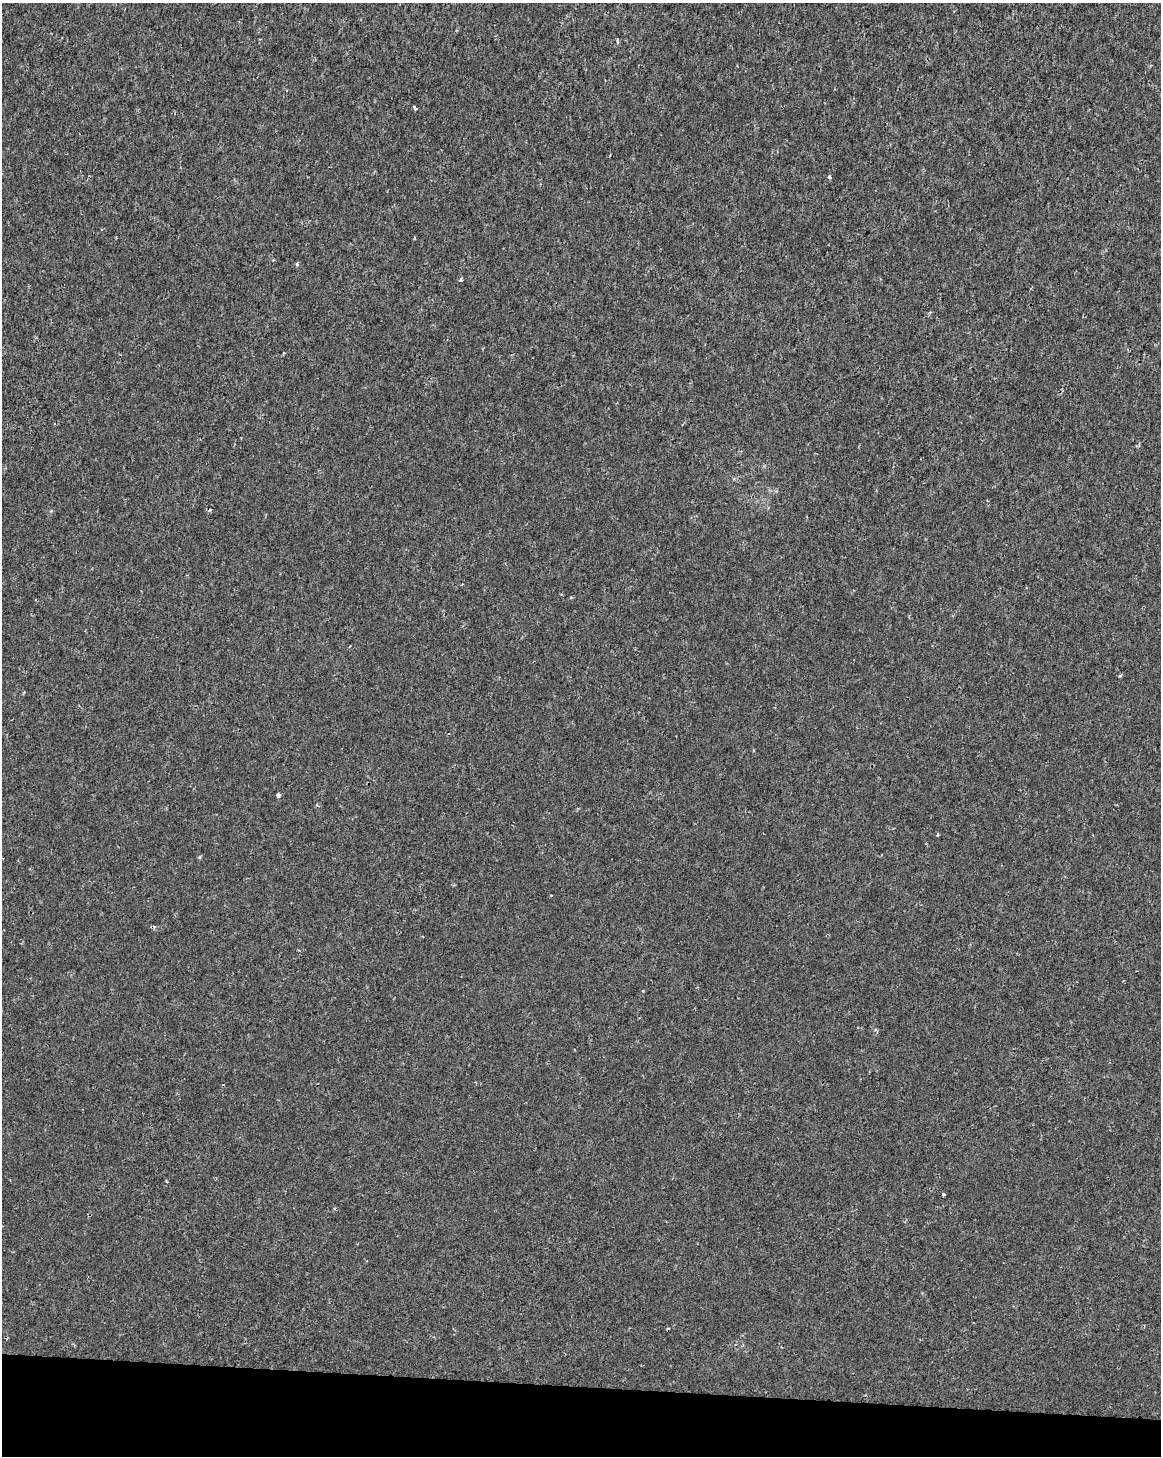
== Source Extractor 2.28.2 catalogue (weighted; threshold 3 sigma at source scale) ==
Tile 11 of 4 x 3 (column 3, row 3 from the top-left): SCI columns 2327-3485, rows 284-1737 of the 4645 x 4872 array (HDU 1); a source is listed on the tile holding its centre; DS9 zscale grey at full resolution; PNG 1163 x 1458 px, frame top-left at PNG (2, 3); no overlay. Shown black and unused: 5% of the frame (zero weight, under 2 of 3 exposures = <1% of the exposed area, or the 3 px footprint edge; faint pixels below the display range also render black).
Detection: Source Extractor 2.28.2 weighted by HDU 2 'WHT'; one run over the whole footprint, this tile lists its part. Background 1.15e-04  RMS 0.002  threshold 0.00912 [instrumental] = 3 sigma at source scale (4.5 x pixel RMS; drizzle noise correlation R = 1.50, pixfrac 1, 0.0396/0.0396 arcsec/px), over >= 5 px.
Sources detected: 12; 4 cosmic-ray / hot-pixel residue — not listed; the other 8 listed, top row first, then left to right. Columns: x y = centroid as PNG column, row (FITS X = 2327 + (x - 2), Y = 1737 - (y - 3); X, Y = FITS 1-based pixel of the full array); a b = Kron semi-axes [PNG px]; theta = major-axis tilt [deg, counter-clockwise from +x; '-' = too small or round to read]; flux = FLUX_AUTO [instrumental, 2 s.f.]
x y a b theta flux
415 107 4 3 - 0.84
829 177 5 3 - 0.31
460 280 4 3 - 1
1120 675 6 3 21 0.27
278 795 4 4 - 0.66
937 835 3 3 - 0.32
200 857 6 3 71 0.21
943 1194 3 3 - 0.61